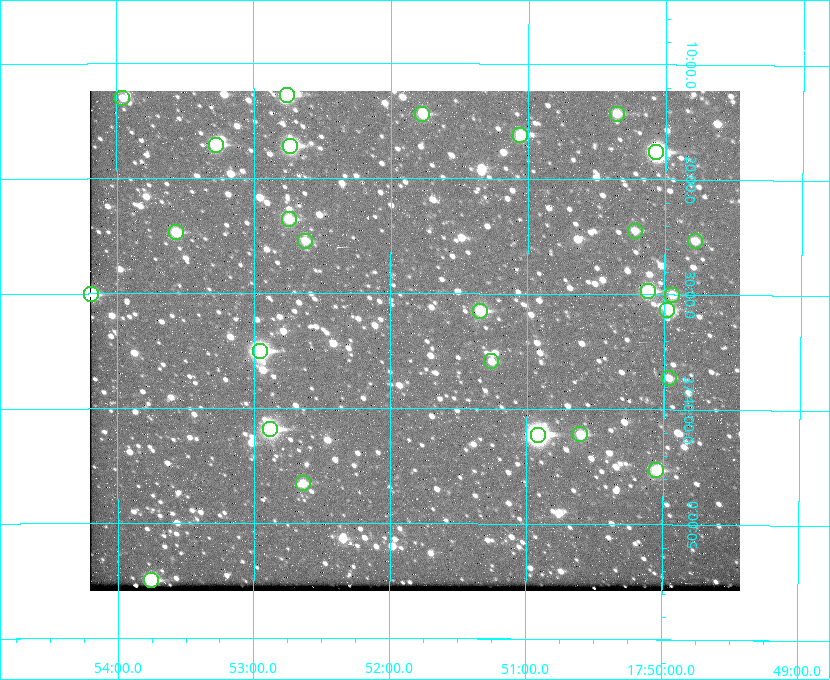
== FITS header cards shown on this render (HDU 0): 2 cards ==
NAXIS1  =                  650 / Width of table row in bytes
NAXIS2  =                  500 / Number of rows in table

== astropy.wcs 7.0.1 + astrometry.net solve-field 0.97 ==
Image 650 x 500 px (HDU 0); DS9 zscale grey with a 90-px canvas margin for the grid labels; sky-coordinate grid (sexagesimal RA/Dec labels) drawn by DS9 from the SOLVED WCS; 27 Tycho-2 reference stars matched to detected sources circled (green)
Header WCS: none
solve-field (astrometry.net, Tycho-2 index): SOLVED blind (the file carries no WCS)
Solved WCS: RA---TAN-SIP/DEC--TAN-SIP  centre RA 17:51:49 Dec +37:34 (267.96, +37.57 deg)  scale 5.22 arcsec/px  FOV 56.5' x 43.5'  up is +180 deg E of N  parity flipped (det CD > 0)
(file carries no celestial WCS; the grid is the blind solution)
Tycho-2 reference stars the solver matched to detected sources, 27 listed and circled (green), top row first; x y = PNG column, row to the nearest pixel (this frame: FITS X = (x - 90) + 1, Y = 500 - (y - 91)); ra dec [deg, ICRS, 3 dp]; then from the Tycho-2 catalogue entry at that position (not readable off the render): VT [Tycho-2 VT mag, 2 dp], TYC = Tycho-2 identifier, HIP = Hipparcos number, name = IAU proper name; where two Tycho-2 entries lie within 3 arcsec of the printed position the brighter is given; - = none
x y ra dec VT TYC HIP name
287 95 268.189 +37.213 9.71 2620-542-1 - -
122 98 268.489 +37.217 11.29 2620-732-1 - -
422 114 267.943 +37.240 10.39 2620-505-1 - -
617 114 267.589 +37.238 11.09 2619-212-1 - -
520 135 267.764 +37.270 10.17 2620-784-1 - -
216 145 268.319 +37.285 9.88 2620-536-1 - -
290 146 268.183 +37.286 8.98 2620-786-1 87506 -
656 152 267.517 +37.293 8.96 2619-379-1 - -
289 219 268.186 +37.393 10.44 2620-175-1 - -
635 231 267.555 +37.408 11.50 2619-358-1 - -
176 232 268.392 +37.412 10.60 2620-800-1 - -
305 241 268.156 +37.424 11.25 2620-712-1 - -
695 241 267.445 +37.422 11.17 2619-451-1 - -
648 291 267.531 +37.495 10.07 2619-274-1 - -
91 294 268.547 +37.501 9.83 3089-1021-1 - -
672 295 267.485 +37.500 11.33 2619-40-1 - -
667 310 267.494 +37.522 10.35 3088-270-1 - -
480 311 267.836 +37.525 9.96 3089-889-1 - -
260 351 268.239 +37.584 8.64 3089-755-1 - -
491 361 267.815 +37.598 11.54 3089-1081-1 - -
669 378 267.491 +37.621 11.40 3088-1284-1 - -
270 429 268.219 +37.697 8.93 3089-671-1 - -
580 434 267.652 +37.703 11.04 3089-693-1 - -
538 435 267.730 +37.705 8.13 3089-1203-1 87349 -
656 470 267.512 +37.755 10.10 3089-2332-1 - -
303 483 268.159 +37.775 11.22 3089-2245-1 - -
151 580 268.439 +37.916 9.61 3089-2268-1 - -